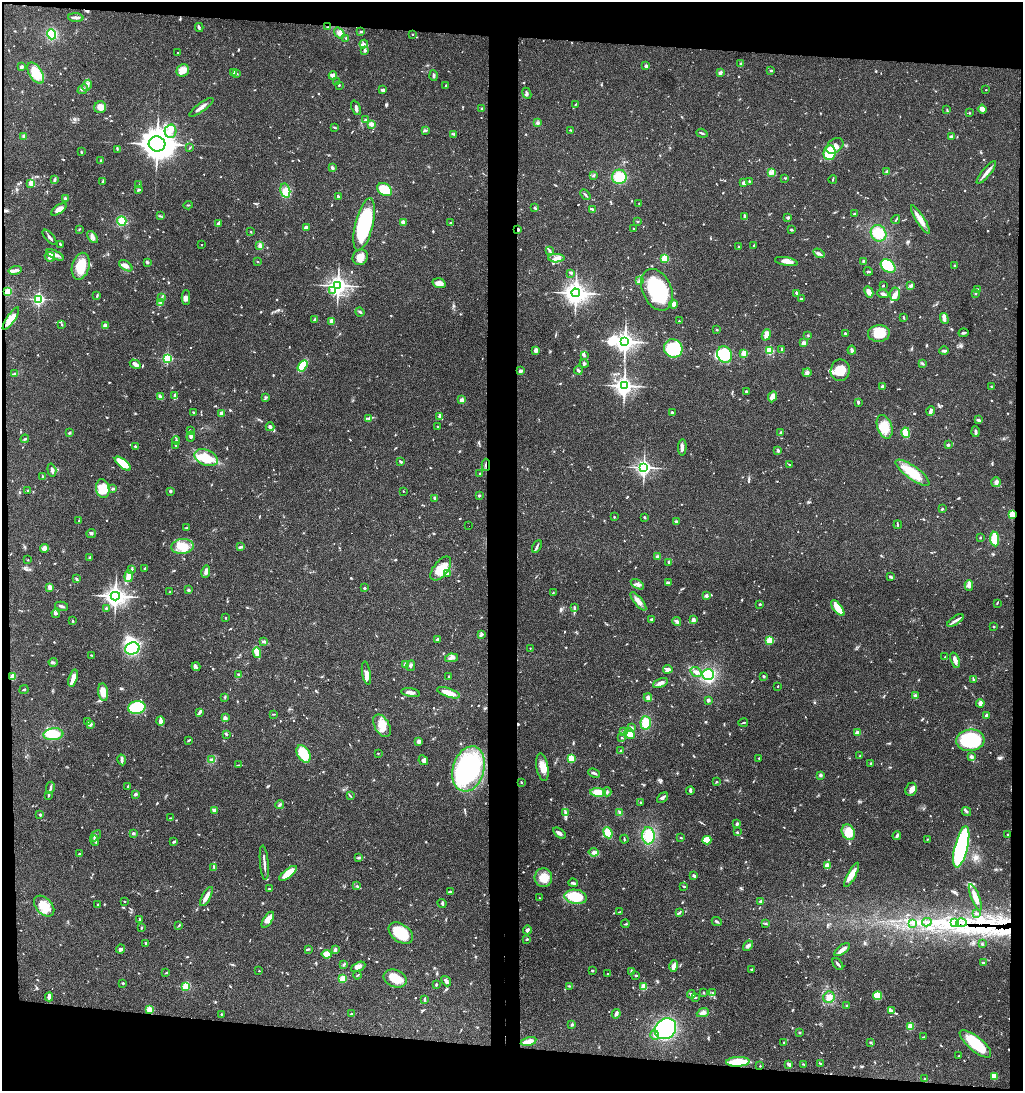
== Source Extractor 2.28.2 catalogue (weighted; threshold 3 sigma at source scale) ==
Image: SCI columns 204-4286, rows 6-4360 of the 4443 x 4369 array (HDU 1 of 3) = the unmasked area's bounding box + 8 px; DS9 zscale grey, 4 x 4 block average (1 PNG px = mean of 4 x 4 image px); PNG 1025 x 1093 px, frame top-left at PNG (2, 2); each listed source drawn as its Kron ellipse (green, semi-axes under 4 px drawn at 4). Shown black and unused: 12% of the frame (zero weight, under 3 of 4 exposures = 6% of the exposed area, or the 3 px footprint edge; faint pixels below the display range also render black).
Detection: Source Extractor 2.28.2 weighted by HDU 2 'WHT'. Background 0.0671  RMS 0.0053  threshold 0.024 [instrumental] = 3 sigma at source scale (4.5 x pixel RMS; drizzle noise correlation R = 1.50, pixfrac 1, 0.05/0.05 arcsec/px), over >= 5 px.
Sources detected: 990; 2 too faint to see at this stretch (4 x 4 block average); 7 inside a brighter object's white glare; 6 cosmic-ray / hot-pixel residue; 1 long thin detection or spike segment (spike, bleed or trail) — neither listed nor drawn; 17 coinciding with a brighter row at this scale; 39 inside a brighter listed object's ellipse — not listed separately; of the other 918, all 500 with FLUX_AUTO >= 2.23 (the completeness limit of this list) listed and drawn (418 fainter detections not listed), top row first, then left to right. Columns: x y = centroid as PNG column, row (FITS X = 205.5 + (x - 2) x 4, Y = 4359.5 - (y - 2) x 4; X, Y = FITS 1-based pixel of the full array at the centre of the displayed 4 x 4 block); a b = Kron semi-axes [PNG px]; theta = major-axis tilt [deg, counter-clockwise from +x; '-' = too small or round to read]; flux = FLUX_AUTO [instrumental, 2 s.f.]
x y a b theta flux
76 17 7 3 -2 12
199 27 4 3 - 4.6
328 27 2 2 - 3
361 32 3 2 - 2.3
339 33 6 4 -52 13
52 34 5 4 - 76
412 34 2 2 - 2.5
346 38 2 2 - 3
364 44 4 3 - 6.5
365 50 3 2 - 8.6
178 53 2 2 - 2.8
741 64 3 3 - 5.1
646 66 2 2 - 27
21 67 4 3 - 5.5
183 70 6 6 - 32
771 71 2 2 - 9.2
234 72 3 2 - 4.8
36 73 12 6 -57 83
236 73 4 2 - 3.4
720 73 3 2 - 12
333 75 4 3 - 17
434 76 5 2 - 5.3
337 81 2 2 - 4.7
87 85 6 3 61 8.8
339 85 2 2 - 3.4
446 85 2 2 - 3.4
83 89 6 3 43 8.7
383 90 4 2 - 7.6
986 90 2 2 - 4
527 93 6 2 -66 5.1
576 104 2 2 - 2.3
100 107 6 6 - 22
201 107 14 2 36 17
356 108 8 3 -67 7.7
482 109 2 2 - 4.9
982 109 4 3 - 16
947 110 4 2 - 2.9
969 113 2 2 - 5.4
365 120 3 2 - 5.8
537 123 3 3 - 5.5
372 124 3 3 - 6.3
335 128 3 2 - 2.8
426 130 3 2 - 3.6
571 130 2 2 - 2.3
170 131 7 6 - 17
702 133 6 2 -19 4.9
454 134 4 2 - 3.4
24 136 4 3 - 6.5
951 136 4 2 - 4.3
157 144 8 7 - 3800
835 146 9 6 36 27
190 147 3 2 - 2.4
117 149 3 2 - 2.6
81 152 3 2 - 2.9
830 153 7 6 - 100
100 161 3 2 - 4.8
332 168 3 2 - 7.8
771 172 4 3 - 10
887 172 2 2 - 28
986 172 14 3 51 21
593 176 3 2 - 4.1
619 177 7 7 - 72
785 178 2 2 - 2.9
833 179 4 2 - 2.5
54 180 3 2 - 6.1
103 181 3 2 - 3.8
749 181 3 2 - 3.6
31 183 4 3 - 29
744 183 2 2 - 41
139 185 3 2 - 2.5
139 190 4 2 - 4
384 190 8 6 -32 79
285 191 7 4 -77 20
585 194 6 2 -45 5.4
338 197 3 2 - 7.4
65 199 3 3 - 7.8
639 203 3 2 - 2.3
188 205 4 2 - 3
535 208 4 2 - 4.9
59 209 9 3 35 21
592 209 4 2 - 4.1
854 214 2 2 - 2.6
160 216 3 2 - 2.4
745 217 4 2 - 9.4
788 217 2 2 - 17
896 220 4 2 - 3.5
920 220 16 4 -58 32
122 221 5 4 - 35
637 221 3 2 - 2.5
403 222 2 2 - 25
218 223 4 2 - 6.7
450 223 2 2 - 3.7
364 224 27 9 76 270
306 227 4 2 - 11
79 229 3 2 - 2.4
634 229 2 2 - 7.7
518 230 2 2 - 5.1
791 230 3 2 - 3.6
251 232 2 2 - 2.3
878 233 8 7 - 67
49 237 9 2 -48 9.3
93 237 7 3 -50 8.9
60 244 4 2 - 4.3
201 245 2 2 - 3.1
754 245 2 2 - 3.5
260 246 4 3 - 9.2
739 247 3 2 - 3.9
549 250 3 2 - 3.8
819 253 6 3 -31 8.8
55 255 9 3 -26 15
50 257 5 4 - 11
360 257 8 7 - 28
556 258 8 4 1 15
665 258 2 2 - 210
786 261 11 3 -10 21
863 261 3 2 - 4.2
147 262 2 2 - 7.1
258 262 2 2 - 2.5
81 266 14 8 75 79
126 266 7 4 -36 14
888 266 8 6 -35 100
954 266 3 2 - 3.2
15 270 7 3 14 8.6
868 271 4 2 - 3.6
571 273 3 2 - 4.1
640 280 4 3 - 6.2
439 283 6 4 -17 21
883 285 2 2 - 7.9
338 286 3 3 - 1700
911 286 3 2 - 10
977 289 2 2 - 4.8
332 290 4 2 - 6.1
657 290 22 14 -66 250
8 291 3 3 - 28
869 292 6 4 -64 16
576 293 4 4 - 2500
797 293 3 2 - 6.4
975 293 3 2 - 4.3
883 294 6 3 -8 8.4
895 294 7 5 84 17
97 296 3 2 - 4.5
162 297 3 2 - 3.7
186 297 7 3 -89 10
39 299 2 2 - 590
801 299 4 2 - 2.9
160 302 2 2 - 2.8
673 304 4 4 - 11
360 312 4 2 - 4.6
904 317 2 2 - 2.6
11 319 13 4 56 25
315 319 3 2 - 6
944 319 6 3 -73 8.7
332 321 4 3 - 23
679 321 2 2 - 2.4
62 325 2 2 - 2.7
105 326 2 2 - 57
717 330 3 2 - 2.6
879 333 11 8 7 63
963 333 5 2 - 5.5
845 334 3 2 - 4.3
766 335 6 3 69 22
808 335 2 2 - 2.5
625 342 4 3 - 1900
804 343 3 3 - 14
673 348 9 9 - 150
536 350 3 3 - 11
770 350 2 2 - 240
782 350 3 2 - 3.2
852 350 4 3 - 7
944 351 5 2 - 5.5
744 353 2 2 - 140
584 355 3 2 - 3
725 355 8 7 - 72
167 358 2 2 - 430
584 363 4 2 - 3.7
135 364 6 3 -29 13
923 364 3 2 - 2.8
302 366 6 3 57 110
578 370 4 2 - 4.9
840 370 11 9 81 45
520 371 4 3 - 7.2
807 373 4 3 - 7.5
14 374 3 2 - 3.2
624 386 3 3 - 1600
882 387 3 2 - 7
991 387 2 2 - 2.5
746 391 2 2 - 9.1
175 396 3 2 - 8.4
160 397 4 2 - 12
266 397 3 2 - 2.8
772 397 6 4 65 18
462 400 2 2 - 63
858 402 3 2 - 6.4
930 411 5 2 - 12
193 412 2 2 - 7.1
221 413 3 3 - 15
672 413 4 2 - 5.9
440 416 2 2 - 26
369 418 3 2 - 3.1
978 420 3 3 - 6.7
437 426 2 2 - 2.2
270 427 4 2 - 4.3
885 427 12 7 -72 57
190 430 2 2 - 3.1
975 432 5 2 - 6.1
69 433 3 2 - 5
780 433 3 2 - 2.9
906 433 5 3 - 75
191 436 5 3 - 6.3
25 439 4 2 - 3.8
176 440 4 2 - 3.7
176 445 2 2 - 3.3
948 445 2 2 - 20
135 446 2 2 - 13
682 447 8 3 88 12
778 450 3 2 - 6.7
206 458 12 7 -22 88
401 462 4 2 - 4.6
123 464 10 4 -39 62
789 464 3 2 - 3.2
486 465 6 2 -90 6.1
644 467 3 2 - 1200
52 470 6 2 -74 11
912 473 20 6 -36 87
480 474 2 2 - 4.4
42 477 3 2 - 4.1
996 482 5 5 - 10
103 489 9 6 -78 56
113 489 3 2 - 5.1
28 490 2 2 - 2.4
170 491 2 2 - 24
403 491 2 2 - 2.9
479 495 2 2 - 18
435 498 3 2 - 8.3
942 509 2 2 - 4.2
1012 514 2 2 - 170
614 517 2 2 - 2.5
645 517 2 2 - 13
79 521 4 2 - 4.1
676 521 3 2 - 5.3
898 525 4 2 - 3.1
469 526 2 2 - 13
187 528 3 2 - 3.3
91 533 5 3 - 5.3
980 537 2 2 - 3.7
995 539 7 4 -84 80
182 546 11 7 5 54
537 546 7 2 63 6
241 547 3 2 - 3.7
45 548 5 3 - 14
658 556 3 3 - 5.4
90 557 2 2 - 5.2
28 560 2 2 - 2.9
669 562 3 3 - 5.8
132 569 3 2 - 3.7
145 569 3 2 - 3.7
441 569 14 7 52 54
206 572 6 3 81 14
447 574 3 2 - 4.9
129 576 6 3 82 39
891 576 4 3 - 5.7
76 579 4 2 - 3.7
668 583 4 3 - 6.9
637 584 7 3 -31 9.9
969 586 5 4 - 12
50 587 3 2 - 23
364 588 2 2 - 5.1
189 590 2 2 - 10
170 592 3 2 - 2.8
553 593 2 2 - 3.8
115 596 4 4 - 1600
706 596 3 3 - 6.7
638 601 11 4 -51 22
997 603 3 2 - 2.6
760 604 2 2 - 14
62 606 6 2 -12 7.5
574 607 4 2 - 4.4
106 608 3 2 - 2.7
838 608 9 3 -53 58
56 614 4 2 - 3.7
226 618 2 2 - 8.4
652 619 4 2 - 4.1
693 620 4 3 - 10
73 621 4 2 - 3.2
955 621 9 2 35 11
677 622 4 3 - 9.2
994 627 3 2 - 2.8
481 634 4 3 - 5
437 639 2 2 - 7.4
769 640 2 2 - 170
264 642 4 2 - 4.3
530 648 2 2 - 3.1
132 649 7 6 - 150
257 653 5 4 - 23
91 655 2 2 - 2.8
945 657 3 2 - 2.7
451 658 6 3 10 11
955 660 8 3 -73 18
53 662 4 2 - 3.5
406 665 2 2 - 67
411 666 5 3 - 7
196 667 4 2 - 5.1
668 669 4 3 - 21
696 672 6 4 -37 13
366 673 11 3 -80 23
238 674 2 2 - 4.3
708 674 6 5 - 110
449 676 2 2 - 3.1
764 676 3 2 - 3.8
13 677 4 3 - 32
73 678 9 3 74 33
973 679 3 2 - 3
660 683 8 3 23 13
778 686 2 2 - 2.4
24 690 4 2 - 3.9
103 692 9 5 -82 41
411 693 9 3 -9 15
449 693 12 3 -19 52
916 696 3 2 - 4.2
225 697 3 2 - 2.7
648 697 4 3 - 9.9
708 700 2 2 - 30
980 703 4 3 - 14
137 708 9 6 11 190
200 712 4 3 - 7.2
274 714 4 2 - 2.2
987 715 2 2 - 33
225 718 3 3 - 8.3
160 721 5 3 - 14
88 722 3 2 - 4.5
646 723 6 5 - 46
743 723 5 2 - 3.5
90 725 4 4 - 7.1
382 726 12 7 -61 50
631 728 4 2 - 5.9
624 732 4 3 - 5.8
857 732 2 2 - 53
53 734 10 6 5 73
226 734 3 2 - 3.8
630 734 6 4 -58 27
622 738 2 2 - 3
189 740 4 2 - 3.2
970 740 14 11 5 260
419 742 3 3 - 9.3
621 751 3 2 - 2.2
378 753 2 2 - 5.1
303 754 9 6 -60 78
860 756 3 2 - 2.6
971 757 3 2 - 13
759 758 2 2 - 2.7
571 759 2 2 - 190
122 760 5 3 - 7.2
211 760 4 3 - 5.3
423 760 5 4 - 7.5
870 764 3 2 - 2.9
238 765 4 2 - 2.9
542 767 14 6 -80 32
469 769 23 15 74 390
594 773 6 2 -21 6.3
820 775 4 3 - 6.5
716 782 2 2 - 2.8
522 783 2 2 - 2.4
128 787 2 2 - 5.8
50 788 6 2 79 6.5
911 789 7 5 66 16
690 791 4 2 - 8.9
598 792 8 4 -3 73
607 792 4 2 - 4.5
136 794 3 2 - 6.3
48 795 4 2 - 4.3
350 796 3 2 - 2.9
662 798 6 3 41 7.8
641 802 2 2 - 2.7
280 805 4 2 - 4.7
214 811 4 3 - 11
966 812 5 2 - 5
565 813 4 2 - 5.6
620 813 4 3 - 6.6
40 815 2 2 - 15
170 818 3 2 - 2.6
737 824 3 3 - 5.6
737 832 3 2 - 2.2
848 832 8 6 -61 55
133 833 3 2 - 3.2
559 833 7 3 -37 10
608 833 6 4 -66 39
1008 834 2 2 - 9.9
96 836 6 2 44 6.6
648 836 8 6 -87 100
897 836 4 2 - 6.7
681 838 2 2 - 2.7
624 839 4 2 - 3
927 839 3 2 - 2.3
707 840 4 4 - 45
95 841 5 2 - 6
174 842 4 2 - 3.8
961 847 21 6 76 630
594 852 5 3 - 7.7
79 854 2 2 - 16
359 858 4 2 - 5.3
264 863 17 2 -85 15
827 865 2 2 - 78
214 867 3 2 - 4
288 873 11 4 38 44
852 875 13 3 62 41
694 876 3 2 - 7.3
543 878 9 9 - 42
573 883 4 3 - 5.3
357 886 3 2 - 3.7
684 886 3 2 - 3.1
269 889 2 2 - 3.5
450 892 4 2 - 6.3
206 897 11 3 61 27
576 897 11 7 -8 110
975 897 14 3 -68 44
539 898 2 2 - 3.2
124 901 2 2 - 2.3
761 901 2 2 - 36
442 903 5 3 - 4.5
98 905 2 2 - 6.9
44 906 12 8 -46 57
620 912 3 2 - 2.4
680 912 3 2 - 2.3
976 913 3 2 - 5
140 920 4 2 - 2.9
268 920 9 4 58 33
717 921 5 2 - 4.4
927 922 5 2 - 3.4
765 923 3 2 - 2.4
913 923 3 2 - 2.3
955 923 3 2 - 5
961 923 5 2 - 6.6
625 924 4 2 - 3.4
179 926 3 2 - 2.7
141 928 2 2 - 3.1
527 930 4 3 - 6.7
401 933 14 8 -35 120
527 939 2 2 - 3.5
146 943 4 2 - 3.7
982 944 2 2 - 3.5
748 946 6 3 43 7.6
121 949 5 3 - 6.2
308 949 4 2 - 3.7
335 950 3 2 - 8.4
842 950 9 2 37 19
327 954 5 4 - 35
983 963 3 2 - 4.8
344 964 3 2 - 3.5
838 964 7 2 -52 8
674 966 6 3 74 21
358 967 8 4 26 13
752 969 3 2 - 3.7
259 971 2 2 - 5.4
592 971 2 2 - 5.7
631 972 4 2 - 2.7
166 973 3 2 - 3
608 973 2 2 - 5.2
357 975 4 2 - 3.5
636 975 2 2 - 12
343 979 2 2 - 190
395 979 12 8 -20 56
446 981 6 3 -50 8.4
123 983 3 2 - 2.6
436 985 2 2 - 5.4
186 986 2 2 - 230
569 986 3 2 - 2.6
644 987 2 2 - 160
704 992 3 2 - 2.6
713 993 2 2 - 2.6
691 994 4 2 - 6.3
877 996 4 4 - 52
49 997 4 2 - 19
696 997 2 2 - 2.2
829 997 6 5 - 23
424 1000 4 2 - 4.4
847 1005 2 2 - 6.4
150 1010 2 2 - 120
892 1011 3 2 - 5
703 1013 6 3 23 9.7
221 1014 2 2 - 2.4
351 1014 2 2 - 13
616 1014 4 2 - 11
572 1024 2 2 - 2.8
910 1026 2 2 - 150
665 1029 11 10 - 350
800 1032 2 2 - 12
655 1035 5 3 - 8.8
923 1037 3 2 - 2.4
528 1041 8 3 15 24
784 1042 3 2 - 3
870 1042 3 2 - 3.5
975 1044 19 7 -40 140
959 1056 2 2 - 3.4
738 1062 12 5 2 82
803 1064 3 2 - 2.7
820 1064 3 2 - 2.7
789 1065 4 3 - 6.6
760 1066 2 2 - 2.7
994 1076 4 4 - 34
924 1079 2 2 - 3.7
Overlapping masked pixels (flux is a lower limit): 6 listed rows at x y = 518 230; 486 465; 1012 514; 13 677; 955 923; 961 923
Diffuse or blended objects may show on this block-average render without a row.